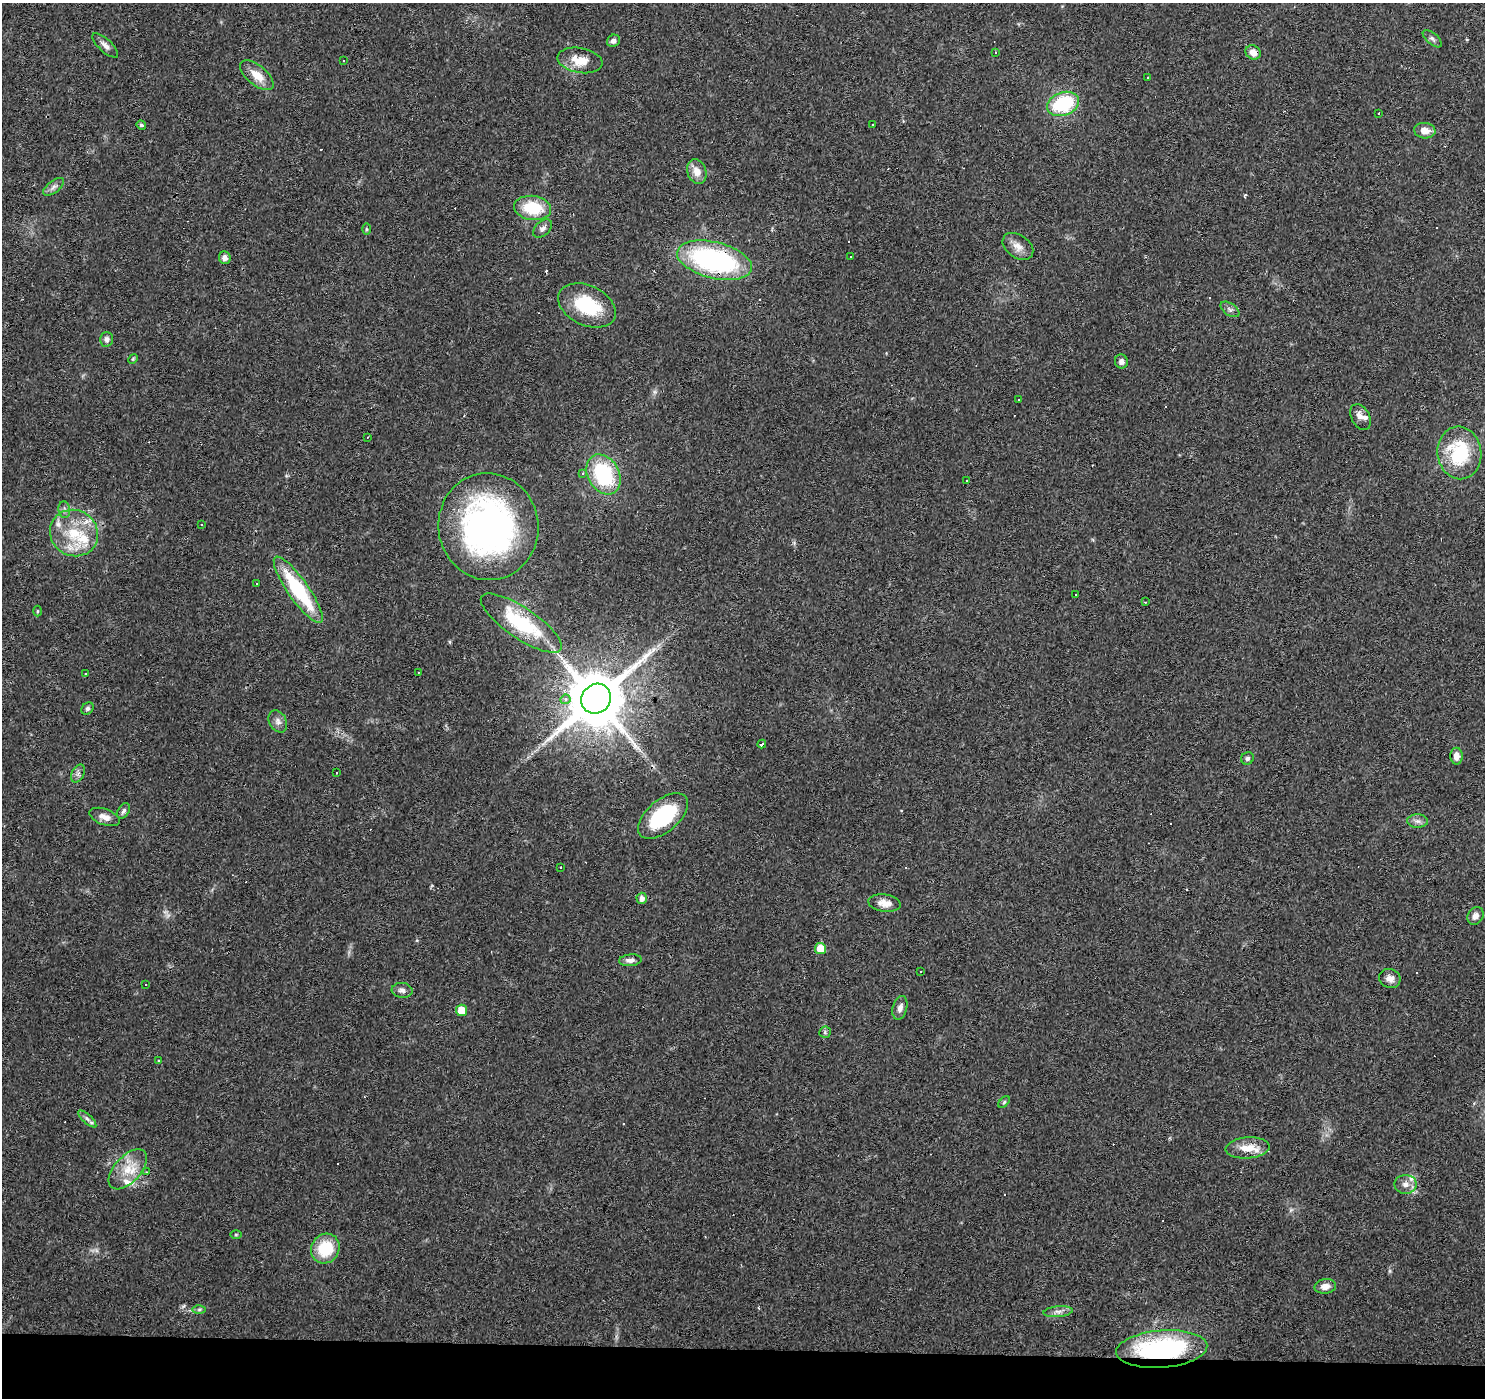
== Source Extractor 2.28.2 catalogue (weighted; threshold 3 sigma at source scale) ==
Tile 8 of 3 x 3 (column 2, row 3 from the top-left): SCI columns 1484-2966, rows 226-1621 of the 4453 x 4693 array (HDU 1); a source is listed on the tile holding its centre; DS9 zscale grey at full resolution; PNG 1487 x 1400 px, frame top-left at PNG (2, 3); each listed source drawn as its Kron ellipse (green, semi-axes under 4 px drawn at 4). Shown black and unused: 4% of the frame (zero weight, under 3 of 4 exposures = <1% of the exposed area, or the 3 px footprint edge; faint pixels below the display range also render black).
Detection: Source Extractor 2.28.2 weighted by HDU 2 'WHT'; one run over the whole footprint, this tile lists its part. Background 0.0271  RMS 0.0037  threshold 0.0166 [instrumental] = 3 sigma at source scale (4.5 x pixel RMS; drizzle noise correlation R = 1.50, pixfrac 1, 0.0396/0.0396 arcsec/px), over >= 5 px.
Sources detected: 124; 1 too faint to see at this stretch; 30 cosmic-ray / hot-pixel residue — neither listed nor drawn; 7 inside a brighter listed object's ellipse — not listed separately; the other 86 listed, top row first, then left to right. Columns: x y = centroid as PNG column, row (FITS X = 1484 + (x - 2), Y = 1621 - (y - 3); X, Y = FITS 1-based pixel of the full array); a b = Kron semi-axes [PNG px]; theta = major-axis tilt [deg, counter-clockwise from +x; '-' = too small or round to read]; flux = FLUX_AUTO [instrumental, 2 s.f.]
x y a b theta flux
1432 39 11 5 -40 1.1
613 41 7 6 - 1.4
105 45 16 6 -43 2
995 52 3 2 - 0.37
1253 52 8 7 - 2.8
580 60 23 12 -10 6.7
343 61 3 2 - 0.61
257 75 20 10 -39 5.8
1148 77 3 2 - 0.54
1063 104 16 11 20 25
1379 113 3 2 - 0.6
141 125 5 4 - 0.83
872 125 3 3 - 1.1
1425 131 11 8 -6 3.5
697 171 12 9 -71 3.7
54 187 12 6 38 1.5
532 208 19 12 -8 15
543 228 11 7 43 1.5
366 229 6 4 -89 0.49
1018 246 17 11 -35 3.4
851 257 3 3 - 0.59
225 258 6 6 - 1.4
714 260 38 18 -14 70
587 305 30 20 -25 21
1230 309 10 6 -34 1.1
106 339 7 6 - 1.4
133 359 5 4 - 0.43
1121 361 7 6 - 1.7
1018 399 3 3 - 0.77
1361 417 14 9 -61 2.4
368 437 3 3 - 0.36
1459 453 26 22 -83 24
583 473 3 3 - 0.88
603 474 21 15 -60 32
966 481 3 2 - 0.48
64 510 8 5 -83 1
201 524 2 2 - 0.27
488 527 53 50 -82 130
74 533 24 22 -34 16
257 584 3 3 - 0.83
298 590 40 10 -55 30
1075 595 2 2 - 0.32
1145 602 3 3 - 0.49
37 611 5 3 - 0.36
521 623 48 15 -34 26
418 672 2 2 - 0.27
85 674 3 3 - 0.74
565 699 5 5 - 1.6
596 699 15 14 - 2700
87 709 7 5 45 0.83
278 721 12 8 -61 1.8
762 744 4 3 - 4.7
1457 756 8 6 -89 2.6
1247 758 6 6 - 0.94
78 773 9 6 63 1.3
337 773 3 2 - 0.45
124 811 8 5 58 0.95
663 816 30 16 40 30
105 817 16 8 -20 2.6
1417 821 10 6 -1 1.6
561 867 3 3 - 2.6
642 898 5 5 - 1.9
884 903 16 8 -7 3.3
1475 916 9 7 57 2.2
820 948 5 5 - 6.7
630 960 11 5 6 1.8
921 971 3 3 - 1.1
1390 978 11 9 -20 2.2
146 985 3 3 - 1.1
402 990 10 7 -6 1.6
900 1008 12 7 74 1.9
462 1010 5 5 - 7.3
825 1032 6 5 - 0.63
158 1060 3 3 - 0.35
1004 1102 7 4 46 0.61
87 1119 12 4 -42 1.3
1248 1148 22 10 4 6.4
128 1169 24 13 47 8.2
146 1172 4 3 - 0.41
1406 1184 11 9 0 2.4
236 1235 6 4 1 0.41
325 1249 15 13 55 14
1325 1286 11 7 9 2.7
199 1309 6 4 1 0.59
1058 1312 14 5 5 1.8
1162 1349 46 18 5 60
Overlapping masked pixels (flux is a lower limit): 5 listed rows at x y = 1253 52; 714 260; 488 527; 298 590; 1162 1349